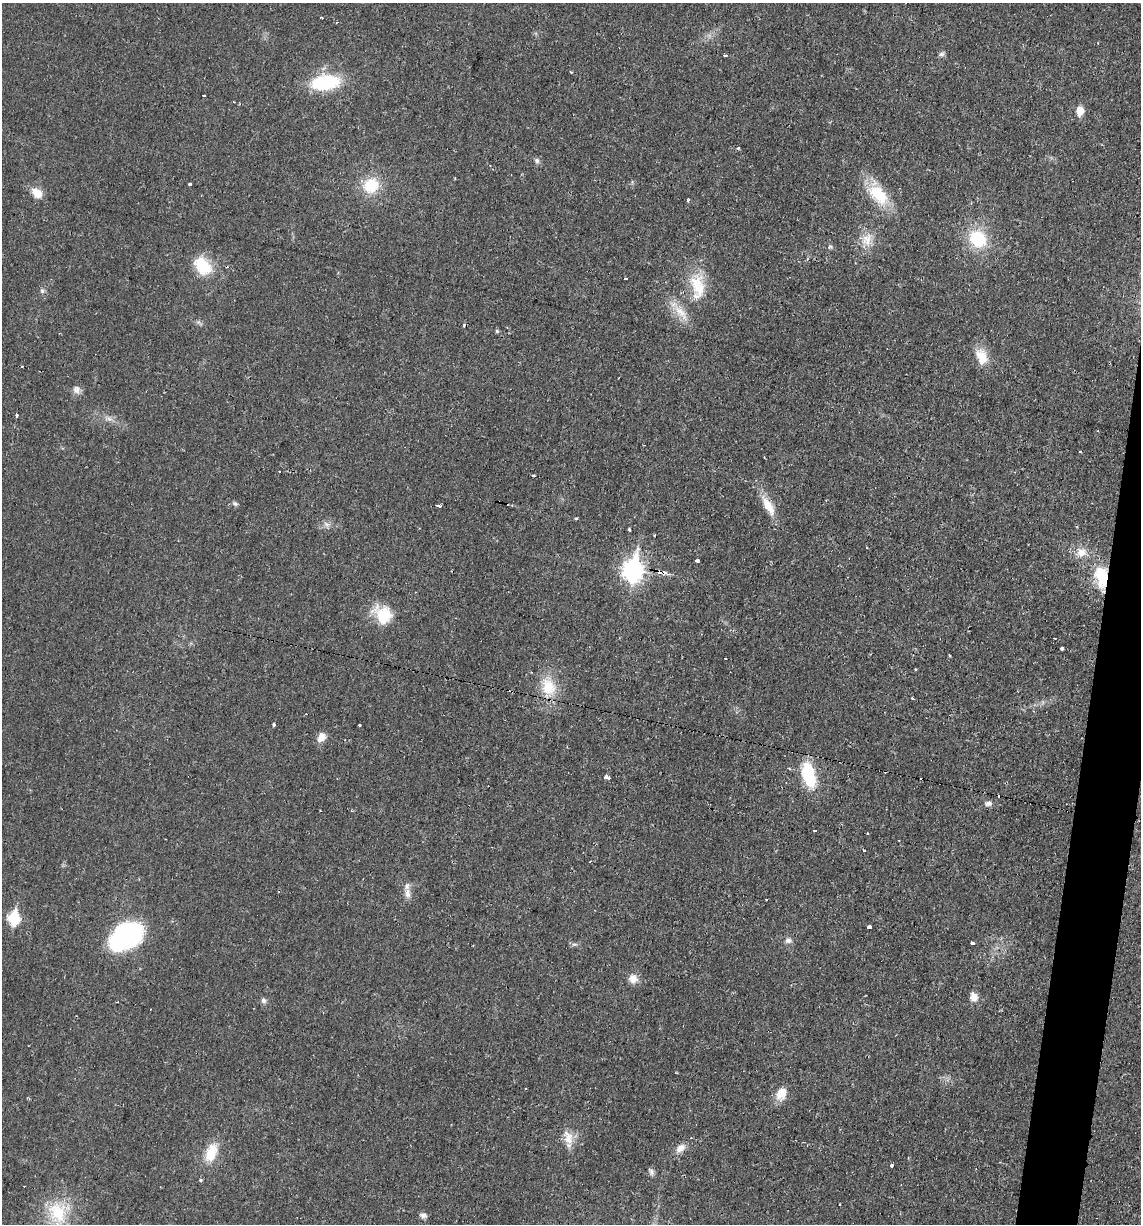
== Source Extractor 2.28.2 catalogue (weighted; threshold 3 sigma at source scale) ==
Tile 10 of 4 x 4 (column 2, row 3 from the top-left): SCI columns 1254-2392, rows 1223-2444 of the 4907 x 4888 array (HDU 1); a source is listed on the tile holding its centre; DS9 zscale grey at full resolution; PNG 1143 x 1226 px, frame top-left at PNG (2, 3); no overlay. Shown black and unused: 3% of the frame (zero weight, under 2 of 3 exposures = <1% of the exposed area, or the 3 px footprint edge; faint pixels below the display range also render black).
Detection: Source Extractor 2.28.2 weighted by HDU 2 'WHT'; one run over the whole footprint, this tile lists its part. Background 0.0287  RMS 0.0049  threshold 0.0221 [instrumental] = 3 sigma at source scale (4.5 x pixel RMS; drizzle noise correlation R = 1.50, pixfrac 1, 0.05/0.05 arcsec/px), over >= 5 px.
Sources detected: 85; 1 inside a brighter object's white glare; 8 cosmic-ray / hot-pixel residue — not listed; the other 76 listed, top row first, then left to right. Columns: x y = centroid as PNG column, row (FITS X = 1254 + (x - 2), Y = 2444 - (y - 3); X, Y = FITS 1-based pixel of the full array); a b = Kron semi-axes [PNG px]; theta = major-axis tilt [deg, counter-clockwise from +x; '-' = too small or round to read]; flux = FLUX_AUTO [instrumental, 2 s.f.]
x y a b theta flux
322 18 2 2 - 0.54
942 54 8 6 1 1.2
725 55 4 3 - 0.97
571 72 3 2 - 0.97
325 82 28 15 7 33
204 96 3 3 - 0.84
1080 111 11 9 78 5.1
738 148 4 3 - 0.49
537 161 8 6 -76 1.3
190 185 3 3 - 2.6
371 185 19 17 38 16
37 193 12 8 -38 7.3
878 194 32 18 -45 19
688 200 4 3 - 0.83
867 239 21 13 77 7.7
978 239 19 16 -40 23
202 266 21 14 -48 18
626 279 3 3 - 2
697 286 37 20 -83 17
42 291 6 5 - 0.98
680 311 24 10 -42 7.9
497 331 5 4 - 0.78
981 357 21 13 -70 8.8
22 366 3 3 - 0.95
76 390 11 10 - 2.6
17 415 3 3 - 2.2
109 418 9 4 -9 1.8
279 472 2 2 - 0.52
533 475 3 3 - 0.78
235 504 7 6 - 1.1
438 506 5 3 - 3
768 506 30 10 -60 8.7
576 518 4 3 - 1.4
327 524 8 5 -31 1.6
629 530 3 3 - 1.1
654 535 3 2 - 0.42
867 548 3 2 - 0.45
1081 553 13 12 - 5.4
697 561 4 3 - 6.1
633 570 10 8 81 220
660 572 6 3 -10 14
1101 577 26 15 -83 18
383 615 22 18 -53 16
1062 648 4 3 - 1.1
949 655 4 2 - 0.47
916 669 3 3 - 0.7
548 687 26 19 -68 14
912 698 4 2 - 0.63
273 724 3 3 - 1.5
359 725 3 3 - 2
321 737 9 7 57 5.1
808 774 22 11 -77 28
606 778 5 3 - 15
988 803 9 6 2 2
815 831 3 3 - 1.6
864 850 3 3 - 0.76
407 893 14 8 -82 3.4
766 899 3 2 - 0.65
14 918 7 6 - 44
869 927 4 4 - 4.5
125 936 35 24 19 61
788 940 8 6 20 1.8
972 943 3 3 - 9.9
633 978 12 11 - 3.9
974 997 11 9 -75 4
263 1001 7 7 - 1.5
781 1094 16 12 66 6.6
568 1139 17 12 83 6.4
680 1148 14 8 34 3.6
211 1152 23 12 67 12
892 1166 3 3 - 3.6
651 1172 9 6 -78 1.4
201 1180 4 4 - 0.66
840 1204 2 2 - 0.37
57 1212 32 23 -63 21
423 1215 9 6 -8 1.7
Overlapping masked pixels (flux is a lower limit): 2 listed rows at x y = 660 572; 1101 577